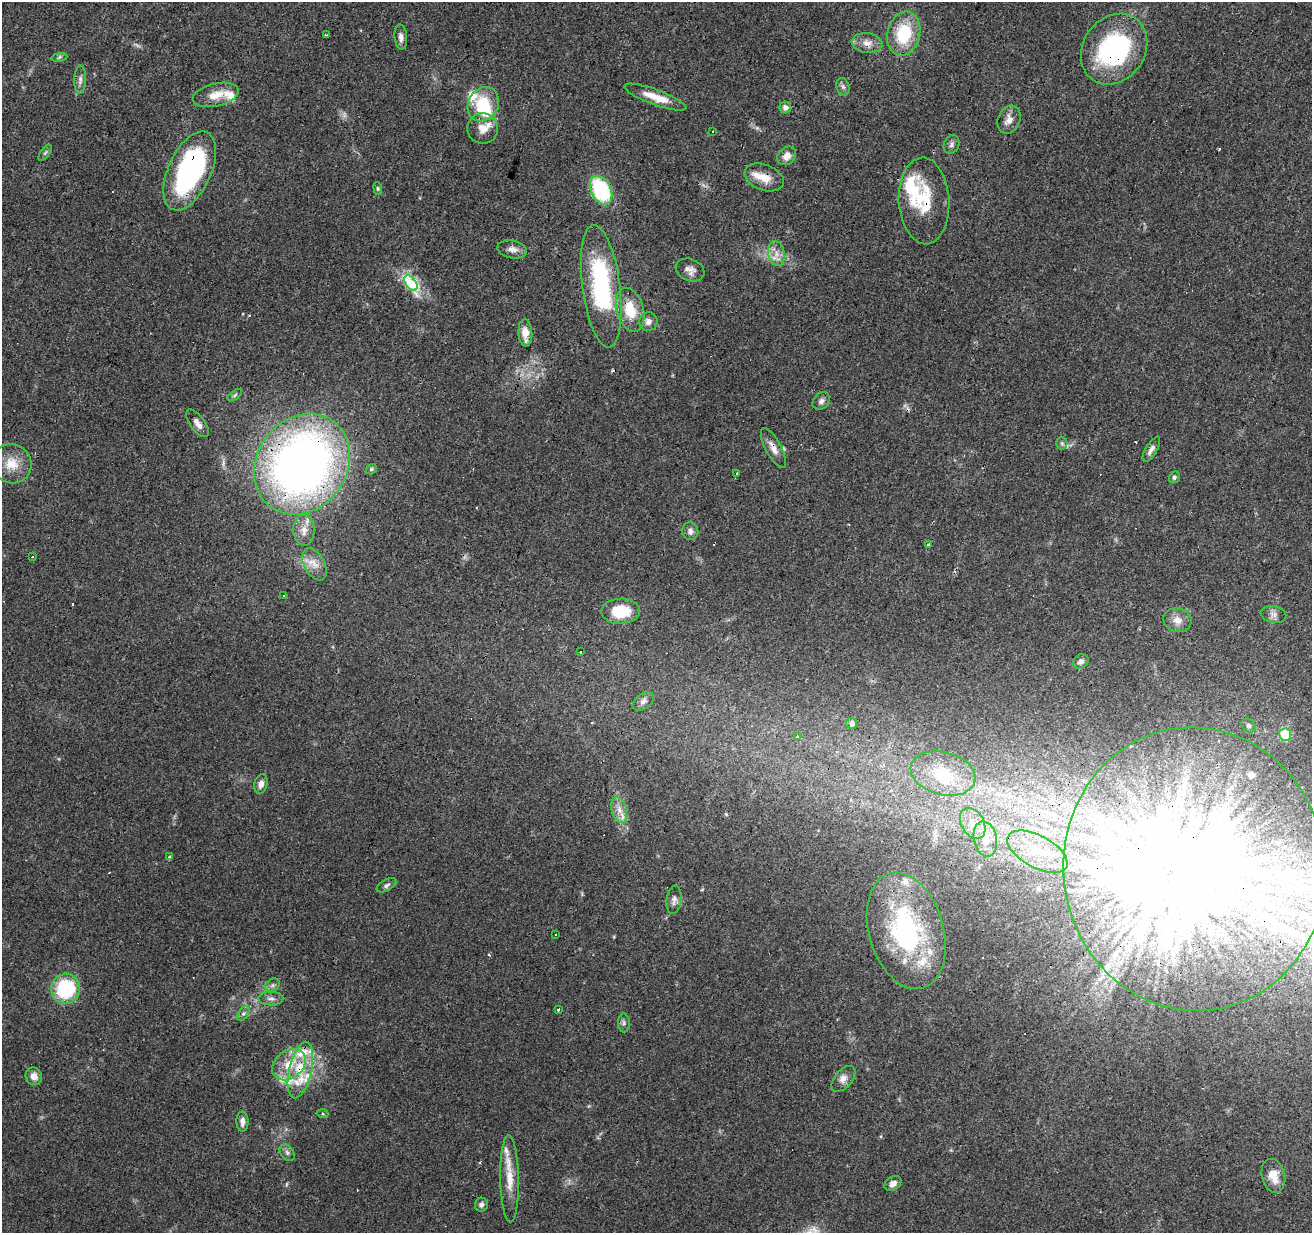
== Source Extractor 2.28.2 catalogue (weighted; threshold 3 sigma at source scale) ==
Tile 10 of 4 x 4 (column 2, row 3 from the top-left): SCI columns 1311-2620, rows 1447-2677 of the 5245 x 5417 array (HDU 1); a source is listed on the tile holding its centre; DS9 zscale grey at full resolution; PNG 1314 x 1235 px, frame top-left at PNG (2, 2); each listed source drawn as its Kron ellipse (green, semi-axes under 4 px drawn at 4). Shown black and unused: <1% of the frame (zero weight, under 3 of 4 exposures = <1% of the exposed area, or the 3 px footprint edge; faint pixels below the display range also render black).
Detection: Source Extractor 2.28.2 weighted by HDU 2 'WHT'; one run over the whole footprint, this tile lists its part. Background 0.0451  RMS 0.0046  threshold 0.0206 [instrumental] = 3 sigma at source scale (4.5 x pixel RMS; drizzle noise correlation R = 1.50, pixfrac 1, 0.0396/0.0396 arcsec/px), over >= 5 px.
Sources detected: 146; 3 too faint to see at this stretch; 15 inside a brighter object's white glare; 19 cosmic-ray / hot-pixel residue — neither listed nor drawn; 22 inside a brighter listed object's ellipse — not listed separately; the other 87 listed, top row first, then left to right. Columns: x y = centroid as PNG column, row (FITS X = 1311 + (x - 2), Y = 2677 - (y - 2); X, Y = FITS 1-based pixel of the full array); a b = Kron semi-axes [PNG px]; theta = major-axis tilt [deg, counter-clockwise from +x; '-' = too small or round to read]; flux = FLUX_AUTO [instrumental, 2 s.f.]
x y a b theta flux
327 34 3 3 - 0.91
904 34 22 16 76 25
401 37 13 6 -84 2.4
867 43 15 10 -7 4.1
1114 49 37 31 55 70
59 57 8 4 9 0.86
80 80 14 6 88 2.2
843 87 9 6 -73 1.4
216 95 23 11 13 7.4
655 97 33 7 -20 8.6
483 104 18 15 60 16
785 107 6 6 - 2.4
1009 120 14 11 68 4.1
483 129 15 15 - 5.4
713 131 3 3 - 2.4
952 144 9 7 67 1.7
45 153 9 4 54 1
787 156 10 8 45 3.5
190 171 42 21 65 92
764 177 20 13 -21 7.3
378 189 6 4 -83 0.69
601 190 15 10 -63 47
924 201 43 25 -87 22
512 249 15 9 -11 3.1
776 254 12 8 -78 3.7
690 270 15 10 -22 3.3
411 283 8 5 -54 36
601 286 62 19 -83 61
630 310 23 13 -75 14
648 322 9 9 - 2.6
525 333 14 7 -86 5.8
235 395 8 4 36 0.89
821 401 10 7 44 1.9
198 423 16 7 -53 2.9
1062 443 6 6 - 1
773 448 22 7 -62 4
1151 449 14 5 60 2.1
11 464 20 19 - 9.6
302 464 53 45 54 350
371 469 5 5 - 0.89
737 473 3 2 - 2
1174 477 6 5 - 1
304 530 15 10 -88 4.7
690 531 9 8 - 2.1
928 545 3 3 - 3.7
32 557 3 3 - 14
314 564 17 10 -62 5.1
284 595 3 2 - 0.67
621 611 19 12 1 15
1273 614 13 8 -12 2.3
1177 620 14 12 -13 4.3
580 652 3 3 - 1.2
1081 661 8 6 34 1.8
643 701 12 7 35 2.1
852 723 5 5 - 2
1248 725 8 6 -44 1
1285 735 6 6 - 27
797 737 3 3 - 2.2
943 773 33 21 -14 16
261 784 10 6 77 2.6
619 810 13 7 -75 4
973 823 17 11 -60 6.6
985 839 18 11 -77 8.5
1037 852 33 16 -28 18
170 857 3 3 - 1.5
1194 869 142 131 -83 420
387 885 11 5 29 1.4
674 900 14 7 82 2.4
906 931 60 37 -74 77
555 934 3 2 - 0.45
273 985 8 6 35 1.3
65 989 15 14 - 34
271 999 12 7 0 2
559 1009 3 3 - 1.3
243 1014 8 5 58 1.2
624 1023 9 6 -89 1.2
289 1065 18 13 38 11
300 1070 29 11 77 14
34 1076 9 8 - 3.5
843 1079 15 8 49 3.1
323 1114 5 3 - 0.51
242 1122 10 6 -88 2.4
287 1153 9 6 -51 1.4
1273 1176 17 11 -77 6.2
510 1179 43 9 -89 9.8
893 1183 9 6 32 2.3
481 1205 7 6 - 1.3
Overlapping masked pixels (flux is a lower limit): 9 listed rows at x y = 1114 49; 190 171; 924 201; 630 310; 773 448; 302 464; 1194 869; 906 931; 300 1070